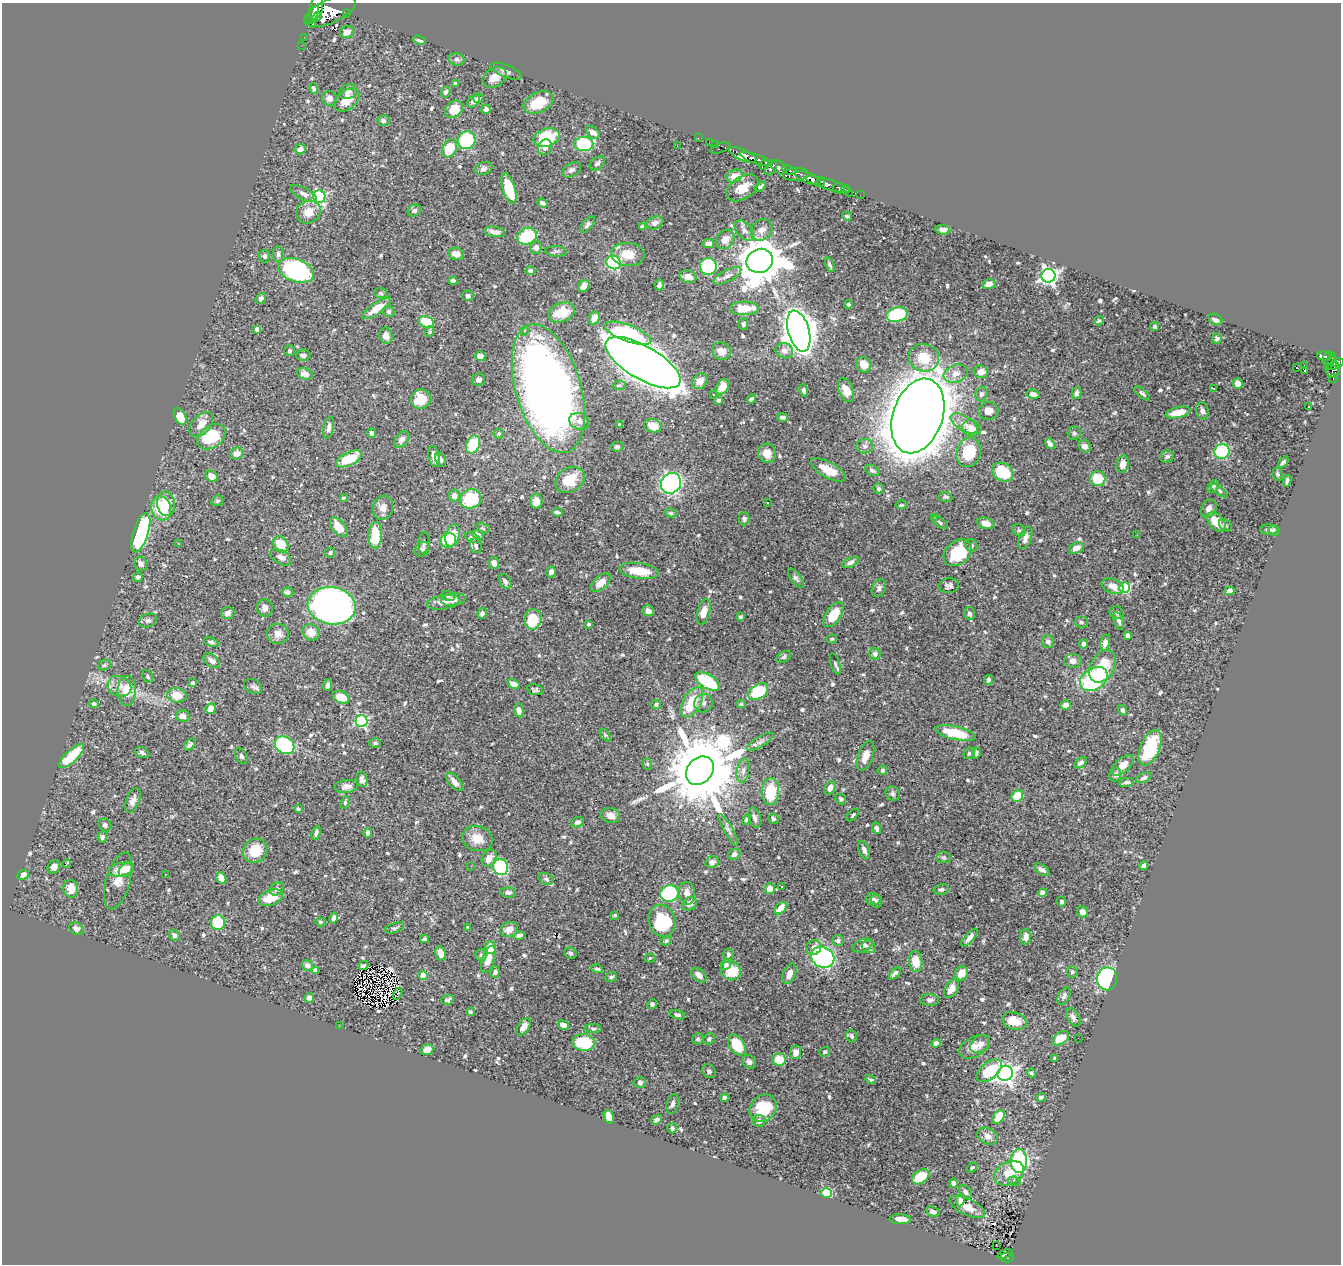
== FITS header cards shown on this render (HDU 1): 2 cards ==
NAXIS1  =                 1339
NAXIS2  =                 1262

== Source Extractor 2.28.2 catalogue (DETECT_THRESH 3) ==
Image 1339 x 1262 px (HDU 1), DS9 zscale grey, 1 PNG px = 1 image px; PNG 1343 x 1266 px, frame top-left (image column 1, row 1262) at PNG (2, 3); each listed source drawn as its Kron ellipse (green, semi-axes under 4 px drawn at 4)
Background 0.569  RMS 0.011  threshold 0.0323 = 3 sigma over >= 5 px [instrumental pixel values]
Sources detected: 660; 1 with non-positive FLUX_AUTO (blend fragments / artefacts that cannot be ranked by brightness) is neither listed nor drawn; of the other 659, the 500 brightest by FLUX_AUTO listed and drawn (159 fainter detections omitted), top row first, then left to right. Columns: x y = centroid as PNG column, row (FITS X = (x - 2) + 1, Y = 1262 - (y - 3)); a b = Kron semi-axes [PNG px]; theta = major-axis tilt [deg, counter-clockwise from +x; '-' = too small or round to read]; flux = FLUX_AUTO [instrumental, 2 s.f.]
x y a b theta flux
316 8 12 6 75 1400
330 11 27 12 24 3300
346 14 3 2 - 57
313 15 10 3 64 720
317 17 6 4 40 410
312 25 4 3 - 200
347 32 7 6 - 5.1
304 37 2 2 - 3.7
420 40 6 4 -17 3.4
301 46 2 2 - 4.5
456 59 8 6 -16 2.1
506 71 16 6 -22 3.4
494 77 13 9 29 8.2
456 84 4 4 - 3
314 89 5 4 - 1.6
348 92 9 7 27 3.5
446 92 5 4 - 1.9
329 98 7 7 - 3.4
478 98 5 5 - 1.4
347 100 14 9 38 12
474 101 7 5 50 3.7
538 102 16 10 25 20
454 109 10 7 39 15
486 109 5 4 - 2
383 120 6 5 - 2.1
593 132 8 5 -36 4
547 138 14 8 18 38
698 138 2 2 - 6.4
467 140 9 8 - 69
709 142 2 2 - 5.6
584 144 9 7 1 45
715 144 2 2 - 6.4
677 146 2 2 - 1.1
545 147 8 7 - 3.6
450 148 9 7 65 21
720 148 10 5 19 61
300 149 6 5 - 3.3
743 155 15 5 -24 820
756 159 17 4 -19 750
597 163 8 6 40 1.7
764 165 5 3 - 120
779 167 9 6 -40 390
484 168 9 6 17 2.5
771 168 8 5 60 240
571 170 10 6 30 2.1
789 170 7 3 -20 160
795 174 12 6 5 520
734 176 8 6 24 7.5
808 178 13 5 -21 1300
820 182 5 3 - 260
828 185 23 5 -17 640
760 186 6 3 35 2
742 188 18 11 34 11
509 189 16 6 -72 25
839 189 6 5 - 200
847 191 6 3 -43 100
303 194 15 6 -27 3
860 195 2 2 - 4.7
319 197 6 6 - 99
542 203 5 4 - 2.2
414 211 7 5 26 2.1
308 212 12 11 - 11
847 216 5 4 - 1.3
655 223 8 6 20 2.5
587 225 9 5 50 1.9
642 227 4 3 - 1.4
744 230 12 7 -48 3.3
762 230 11 10 - 5
943 230 7 5 -8 2.6
495 232 10 5 -9 3.8
527 236 10 8 21 38
725 239 10 8 53 5.6
708 244 6 4 10 3.2
536 247 6 6 - 3.1
556 251 11 5 -4 1.8
278 254 8 5 -88 2.2
456 254 8 6 -12 5.7
628 254 16 11 -4 12
264 256 6 6 - 2.1
760 261 13 12 - 2700
614 262 7 6 - 56
830 265 7 3 -68 1.3
708 266 8 8 - 52
296 270 18 11 -20 100
530 271 5 4 - 1.7
727 276 15 6 27 4
1048 276 7 7 - 240
688 277 8 6 -17 4.2
453 281 4 4 - 2.1
989 284 7 5 10 3.5
659 285 5 4 - 2
584 286 7 4 48 6.4
381 293 6 5 - 1.4
468 296 5 5 - 2.4
261 298 6 4 53 1.9
848 304 4 4 - 1.3
377 308 17 5 35 11
744 308 14 6 0 15
389 311 6 5 - 1.5
562 312 14 9 20 17
897 315 11 7 13 52
594 318 7 5 62 7.5
1215 319 7 5 -26 2.5
1099 321 5 4 - 1.2
426 322 8 5 -22 26
743 324 6 5 - 1.3
1154 327 4 4 - 1.7
257 329 4 4 - 4.4
524 331 4 4 - 1.4
799 331 21 10 -73 1200
430 332 5 4 - 1.1
628 333 25 8 -21 61
386 336 8 6 -77 4
1217 339 5 5 - 2.4
289 351 5 5 - 1.2
721 351 10 8 -30 6.1
784 351 9 7 -20 4.1
303 355 7 6 - 2.7
480 356 5 5 - 4.5
1324 356 7 4 -11 120
924 358 15 14 - 17
1329 359 7 6 - 110
1337 362 6 4 3 220
643 363 42 16 -30 1900
1329 363 8 2 62 64
863 365 8 7 - 5.5
1304 365 3 2 - 1.1
1333 366 6 3 19 120
1296 368 3 3 - 110
1305 370 3 2 - 1.4
1333 370 8 6 85 210
981 372 7 6 - 5.5
305 374 8 5 -19 5.1
956 374 12 8 19 6.1
1333 379 4 3 - 9.7
478 380 7 6 - 3
700 381 8 7 - 5.4
1238 384 5 5 - 5.9
619 385 6 5 - 1.3
722 387 8 6 60 5.4
1213 388 4 2 - 1.1
548 389 66 32 -73 610
804 390 6 4 -72 1.4
846 390 13 7 -67 7.4
1077 393 6 4 78 2.1
1142 393 10 4 -40 2.1
981 394 7 6 - 1.9
1033 394 6 4 -17 3.1
713 395 3 3 - 1.9
421 399 10 9 - 16
751 399 5 3 - 1.7
719 400 3 3 - 1.2
1308 407 3 2 - 1.3
988 411 10 9 - 5.1
1202 411 9 6 -78 2.5
1178 412 12 5 13 11
180 416 9 5 -62 13
918 416 38 25 71 3700
782 417 5 3 - 1.8
579 421 10 8 -19 3.8
964 423 15 7 -33 5.7
201 424 14 9 48 8.3
620 425 4 3 - 1.1
653 426 9 6 -15 10
329 427 11 5 79 3.2
971 428 9 8 - 7.3
371 433 5 4 - 2.2
499 433 5 5 - 1.2
1074 433 6 6 - 1.5
211 437 15 11 35 28
402 439 9 6 50 3.6
1050 444 6 4 -52 2.5
473 445 9 6 65 31
865 446 8 7 - 2.9
1084 446 6 5 - 3.5
617 447 6 5 - 1.4
1222 451 7 7 - 58
969 452 15 12 71 27
237 453 7 5 23 4.7
767 453 9 9 - 8.5
434 456 10 5 -80 4.3
1167 456 7 5 26 2.6
349 459 14 6 25 20
441 460 7 5 -64 1.8
1283 462 6 3 47 1.6
1123 464 9 6 75 5.7
828 470 19 8 -29 14
872 470 8 5 -28 2.2
1003 472 11 9 -29 30
1277 474 6 5 - 1.3
212 476 7 5 -35 6.6
1098 479 8 7 - 18
570 480 16 12 31 16
1287 481 6 3 78 1.8
671 483 11 9 54 150
1213 486 7 5 51 1.3
879 489 5 5 - 1.6
1219 490 10 4 -36 1.4
454 495 6 5 - 4.8
946 497 7 5 -7 1.5
343 498 4 3 - 1.1
471 499 10 9 - 35
217 501 6 5 - 1.4
536 501 7 6 - 7
768 503 3 3 - 1.1
166 504 12 9 -82 11
901 505 5 3 - 1.1
161 508 12 9 -72 29
383 508 12 10 70 4.7
1209 508 9 7 56 3.4
557 512 5 3 - 1.7
671 513 6 4 -9 1.4
934 517 3 2 - 1.8
744 519 6 5 - 1.8
1216 522 11 7 -46 13
940 523 8 4 -39 1.3
986 523 9 5 -18 5
1225 525 7 5 -38 1.7
339 527 11 6 -51 11
483 528 7 4 -27 1.2
1019 530 7 5 -41 1.6
1269 530 9 5 -3 2.5
1274 530 6 5 - 1.2
141 533 20 7 73 100
375 535 13 6 87 23
478 535 6 4 -24 2.7
1137 535 2 2 - 1.3
452 536 11 6 74 14
472 538 8 4 -27 1.6
1025 538 11 6 70 3.9
448 540 8 7 - 20
178 543 3 2 - 2
424 543 11 5 84 1.7
281 544 9 6 -52 18
971 545 6 6 - 1.6
476 546 7 5 -75 1.7
1076 548 8 5 19 4.7
422 549 8 6 50 1.8
330 553 5 5 - 1.5
958 553 15 11 41 33
281 557 12 6 -29 3.3
850 562 9 4 25 2.5
494 563 6 5 - 4.2
141 564 7 6 - 3.2
639 571 20 8 -8 16
551 572 5 5 - 2.9
138 577 5 4 - 1.9
796 578 11 5 -53 2
505 582 8 5 -59 2.3
601 583 12 6 40 8.1
949 586 10 7 5 2.4
1113 586 11 7 -20 6.7
879 588 9 6 64 2.5
1125 588 5 5 - 54
1230 591 5 4 - 4
288 592 5 4 - 2.3
448 596 7 5 -12 1.1
453 600 12 6 8 5.8
443 602 16 7 10 6
332 606 24 18 -9 380
265 608 8 8 - 3.4
648 611 6 5 - 3.2
704 612 13 6 75 8.8
228 613 7 6 - 2.7
482 613 5 4 - 2.1
969 613 6 5 - 1.9
1117 613 7 6 - 1.9
834 615 14 7 56 18
740 617 4 3 - 1.2
533 619 10 8 84 23
148 621 9 6 21 2.1
1119 621 9 4 -68 1.8
1081 622 7 5 -4 1.3
589 624 4 3 - 1.3
311 632 9 8 - 9.5
278 634 10 10 - 5.1
1128 635 4 4 - 2.2
832 639 5 4 - 1.1
211 642 7 4 -22 1.5
1048 642 6 5 - 2.8
1105 643 8 5 79 3.4
1084 644 5 4 - 2.5
875 654 6 5 - 2.4
784 657 8 5 29 1.7
212 661 9 5 -37 3.4
1073 661 9 7 -6 4.1
835 664 11 4 -73 1.7
104 665 6 5 - 1.2
1102 666 17 12 62 21
147 676 7 5 -61 1.4
1094 679 15 10 32 71
988 680 5 4 - 1.7
707 681 13 7 -31 43
193 683 4 4 - 1.4
514 684 6 4 -29 5.6
328 685 6 4 74 2.2
119 686 12 10 -24 6.7
253 686 10 6 -30 2.4
535 690 8 5 -9 1.5
127 691 15 9 88 14
758 692 11 7 33 39
177 695 10 7 -12 11
341 697 9 5 -25 11
692 702 17 8 60 25
703 703 9 9 - 3.2
94 704 5 4 - 1.9
656 704 5 4 - 1.3
741 704 5 3 - 1.2
1066 705 5 4 - 5.3
211 709 5 5 - 6.8
519 710 7 4 -81 3.9
1123 710 5 4 - 1.7
182 716 7 6 - 4.6
362 721 6 6 - 88
955 733 20 6 -13 26
605 735 7 4 -53 1.1
760 742 15 5 32 3.2
375 743 6 5 - 1.2
190 745 7 5 45 2.2
285 745 10 8 -33 61
1150 748 19 9 67 40
142 752 7 5 -27 2
969 753 6 5 - 1.2
976 753 5 3 - 1.5
71 756 16 6 44 28
241 756 8 5 -58 1.8
865 756 15 7 70 6.8
1081 763 7 4 42 2.4
647 764 6 4 -70 1.1
1122 765 13 7 42 8.6
882 770 5 4 - 1.5
700 771 15 12 49 9800
743 771 12 6 81 3.9
1115 775 7 6 - 2
1144 778 8 4 26 2
362 779 8 5 -77 2.5
455 782 11 5 -48 4.2
1126 782 7 4 9 2
346 786 12 6 6 4.4
830 788 7 5 61 4.2
770 791 13 9 89 26
893 794 7 6 - 1.8
1017 796 6 5 - 17
841 799 6 5 - 1.6
133 800 13 6 70 4
345 802 6 4 66 1.1
298 809 4 3 - 1.2
853 815 7 4 47 1.1
610 816 10 7 -16 5
755 818 11 6 -75 2.9
773 819 5 5 - 1.5
746 820 5 4 - 1.5
577 822 7 5 18 2.5
105 825 7 6 - 2.2
876 828 6 4 -66 2.3
728 830 18 4 -61 2.9
316 833 7 4 74 2
368 833 5 4 - 3.8
102 837 6 5 - 1.8
477 838 15 12 -14 10
864 850 9 5 -67 2.8
255 851 13 11 48 19
734 854 6 5 - 3.2
944 857 7 5 -2 1.3
489 858 9 7 57 6.2
712 862 7 5 19 3.2
67 863 4 3 - 8.1
1144 865 4 4 - 2
470 866 2 2 - 2.5
54 867 7 6 - 3.8
501 867 8 7 - 73
121 870 12 6 11 8.9
126 870 9 6 43 5.8
1042 870 8 5 -32 3.5
165 874 2 2 - 1.5
23 875 6 4 23 4.6
221 878 6 4 -62 7.2
546 879 8 5 -25 1.7
118 881 29 12 74 10
782 886 3 3 - 1.7
71 889 9 7 -78 10
277 889 7 6 - 2.3
770 889 5 5 - 8
941 889 8 5 14 1.8
508 892 7 5 -3 2.5
1042 892 4 4 - 3.6
669 893 9 8 - 76
687 893 11 8 -83 5.7
271 898 13 7 20 16
873 899 7 6 - 2
876 901 6 5 - 1.7
1061 902 5 4 - 1.9
690 904 8 6 42 4.1
781 908 7 4 42 7.7
1082 912 6 5 - 5.1
615 915 4 3 - 1.2
333 918 6 4 77 3.2
662 921 16 13 -76 47
320 922 5 4 - 1.3
218 923 7 7 - 24
395 928 10 4 20 1.7
468 928 3 3 - 1.1
76 929 7 6 - 4.4
509 929 9 7 22 5.5
174 935 6 5 - 2.4
519 936 6 4 13 3
1026 937 7 5 -89 4.6
969 938 11 4 48 3.5
424 939 4 3 - 1.2
838 940 5 5 - 2.1
666 941 6 4 28 1.6
863 946 10 6 21 3.5
814 947 8 7 - 3.6
869 947 7 6 - 2.1
490 948 6 5 - 14
440 953 7 5 -75 5.8
571 953 6 5 - 1.7
728 954 6 5 - 1.5
481 955 6 6 - 1.6
823 957 12 10 -25 120
650 958 5 4 - 1.2
488 959 14 6 71 7.8
916 962 10 6 -83 11
307 965 6 5 - 3.8
726 965 6 4 54 1.9
364 966 5 3 - 1.4
597 969 6 4 -17 1.4
316 970 4 3 - 1.8
731 971 10 9 - 17
495 972 5 4 - 1.8
1072 972 5 5 - 1.2
895 973 7 3 45 2.2
961 973 7 6 - 9.5
789 974 11 6 67 4.8
423 975 4 4 - 18
699 975 9 5 -42 4.8
611 977 6 5 - 1.5
1107 979 11 10 - 140
951 989 10 6 60 7.3
398 994 6 2 63 2
1064 996 9 5 67 2.3
309 998 5 4 - 3.5
447 1000 6 5 - 2.4
930 1000 9 6 -1 2.2
652 1004 5 4 - 1.6
470 1012 4 4 - 1.2
677 1015 8 4 -14 1.7
1073 1017 10 5 -59 2.9
1014 1021 12 8 -16 11
563 1025 6 4 -25 4.3
339 1026 2 2 - 2.4
524 1027 9 5 57 6.3
593 1029 8 4 -4 1.4
851 1036 6 5 - 1.7
1060 1038 9 6 32 13
1078 1038 2 2 - 1.8
698 1039 6 5 - 1.3
709 1039 6 5 - 1.5
584 1042 11 8 -5 27
936 1043 5 4 - 2.6
980 1044 11 8 37 4.1
737 1045 11 7 -57 22
974 1047 16 10 30 8.2
427 1050 6 5 - 5.6
796 1052 7 5 83 5.4
825 1052 5 5 - 1.5
1054 1058 3 3 - 1.1
779 1059 7 6 - 16
749 1062 7 6 - 2.5
709 1071 7 6 - 2
989 1071 15 8 38 27
1005 1073 8 7 - 300
1031 1073 5 4 - 1.2
871 1080 5 4 - 1.3
640 1082 6 5 - 1.9
1041 1097 4 4 - 2.1
724 1098 4 4 - 2.4
672 1104 10 6 73 2.2
763 1108 15 12 50 27
609 1117 7 4 -69 9.6
999 1117 7 5 53 12
657 1119 6 4 38 1.9
759 1121 6 6 - 2.2
672 1128 5 4 - 1.7
988 1136 11 8 -25 4
1019 1161 12 8 90 87
972 1167 6 4 38 1.2
1009 1173 15 11 29 12
921 1177 10 6 34 22
1014 1181 6 4 -11 2
953 1183 5 4 - 1.8
965 1192 7 5 -46 2.3
826 1193 5 5 - 56
960 1200 6 4 81 3.1
967 1207 19 8 -25 6.7
933 1212 7 5 -27 2.7
900 1219 10 5 -1 8.1
996 1245 2 2 - 1.6
1005 1254 8 2 25 18
1007 1257 6 5 - 58
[159 fainter detections neither listed nor drawn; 1 non-positive-flux detection neither listed nor drawn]